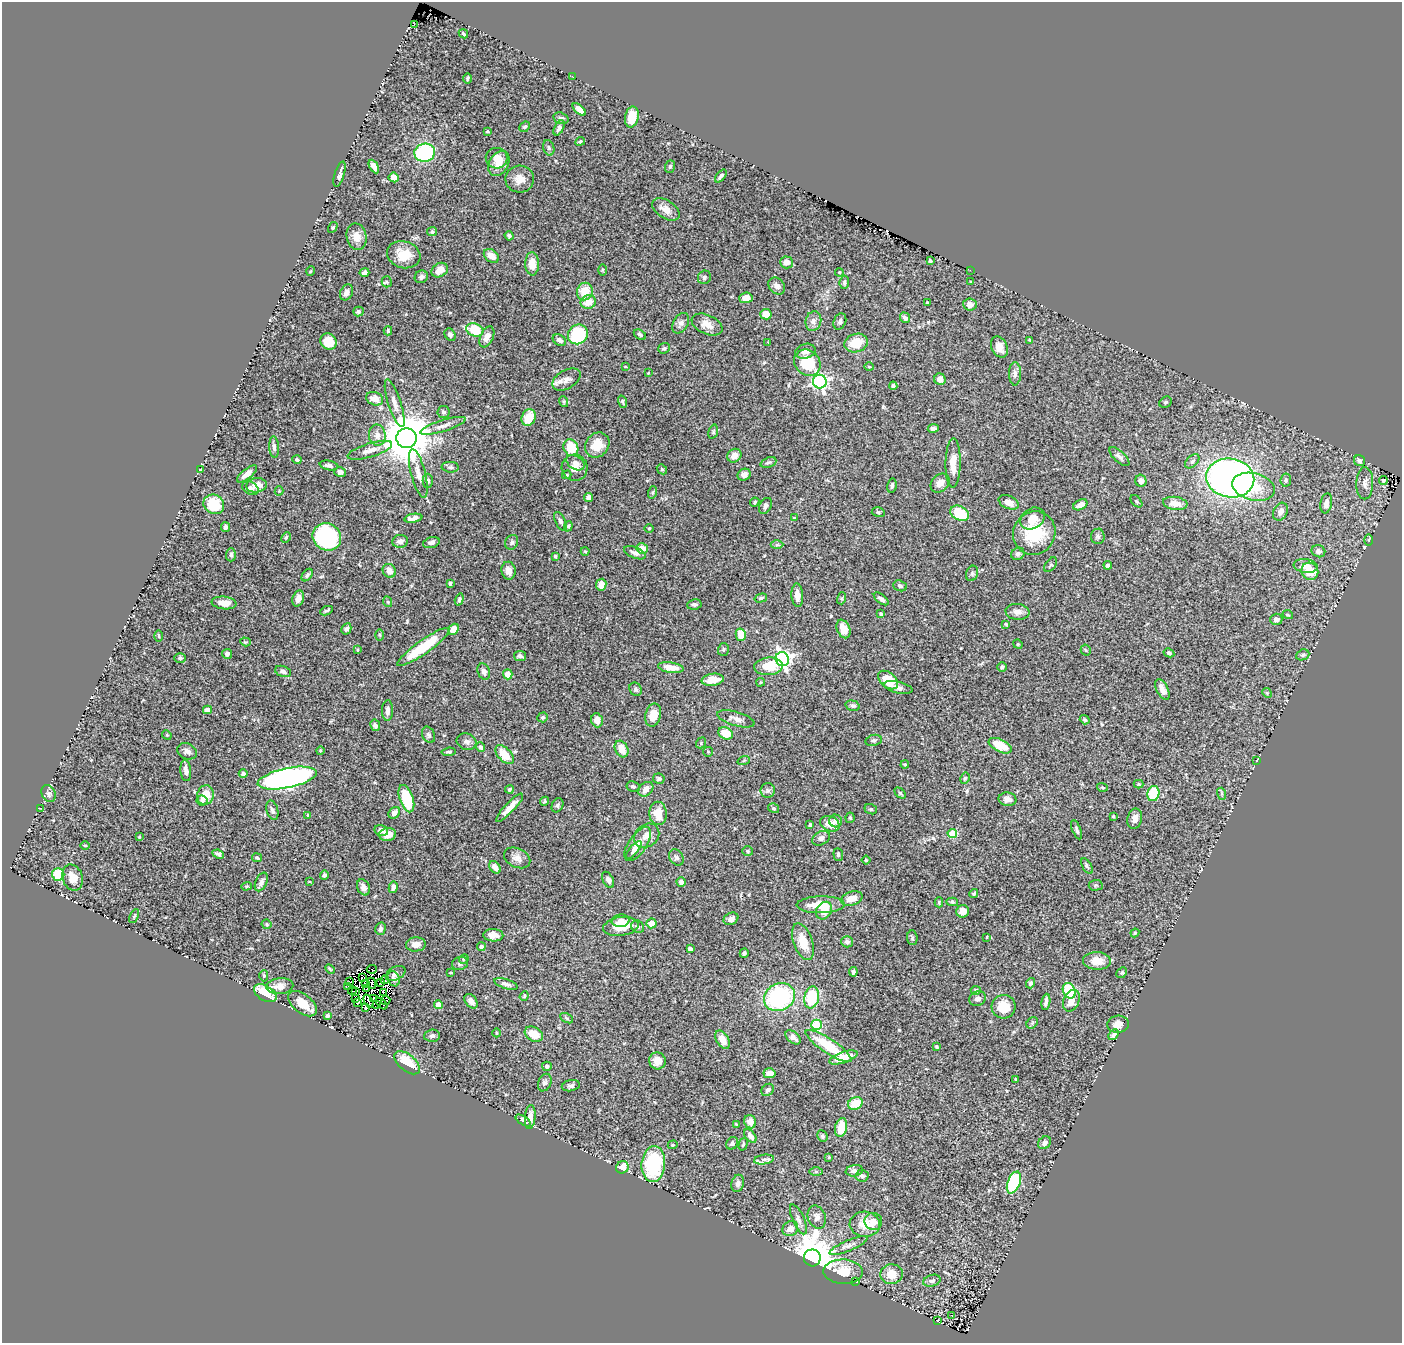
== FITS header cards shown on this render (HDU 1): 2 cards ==
NAXIS1  =                 1400
NAXIS2  =                 1341

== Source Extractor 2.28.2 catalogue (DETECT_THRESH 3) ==
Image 1400 x 1341 px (HDU 1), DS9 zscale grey, 1 PNG px = 1 image px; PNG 1404 x 1345 px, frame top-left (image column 1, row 1341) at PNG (2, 2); each listed source drawn as its Kron ellipse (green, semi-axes under 4 px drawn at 4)
Background 0.584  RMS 0.022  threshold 0.0658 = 3 sigma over >= 5 px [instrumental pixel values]
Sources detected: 449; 13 with non-positive FLUX_AUTO (blend fragments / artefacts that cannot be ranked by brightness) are neither listed nor drawn; the other 436 listed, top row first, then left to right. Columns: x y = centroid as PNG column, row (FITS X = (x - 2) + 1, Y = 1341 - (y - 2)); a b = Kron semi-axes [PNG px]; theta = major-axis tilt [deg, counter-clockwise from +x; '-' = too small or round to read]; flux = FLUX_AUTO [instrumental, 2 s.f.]
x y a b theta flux
414 24 2 2 - 27
463 34 5 3 - 1.8
573 76 3 2 - 1.4
467 78 5 3 - 1.6
579 109 8 4 -42 7
632 117 10 6 79 26
561 118 8 5 -17 3.5
525 127 6 4 41 2.2
559 128 8 4 61 4.3
487 131 3 3 - 1.3
580 141 5 3 - 2.1
549 148 8 5 -73 3.7
425 153 10 9 - 130
497 158 11 10 - 14
499 164 13 9 61 15
374 166 7 4 -61 7.6
670 166 6 4 71 2.4
339 174 13 5 73 6.9
721 176 7 4 51 4.1
394 177 5 5 - 12
520 179 14 13 - 15
666 209 15 9 -32 13
333 227 5 3 - 1.6
432 232 5 4 - 1.8
509 236 5 4 - 3.2
357 237 13 10 -77 15
404 255 17 13 -17 30
491 256 8 6 -37 14
930 261 4 3 - 3
787 262 6 6 - 9
532 264 11 7 -89 22
440 270 9 6 30 15
603 270 6 4 89 1.7
970 270 2 2 - 21
311 271 5 3 - 1.2
364 272 5 4 - 4
839 272 4 3 - 1.3
421 277 7 6 - 3.9
704 277 7 6 - 3.3
387 282 5 5 - 2
844 282 7 5 84 3.3
971 282 3 3 - 1.8
777 286 9 7 -46 6.3
347 292 8 6 62 6.4
585 292 9 8 - 29
746 298 6 5 - 13
588 302 8 6 22 17
927 302 3 3 - 1.7
970 304 6 6 - 9.7
358 312 5 5 - 3.2
766 314 6 5 - 18
905 318 5 4 - 5.2
813 321 10 7 76 7.2
840 321 8 6 68 3.9
681 323 11 7 59 6.4
707 324 16 9 -24 15
475 330 9 6 -19 54
388 331 5 3 - 2.4
578 334 10 9 - 110
450 335 6 5 - 4.1
640 335 7 4 -33 3.1
487 337 11 6 65 11
559 340 7 5 -30 5.2
1030 340 4 3 - 1.5
328 342 8 7 - 25
768 342 3 3 - 0.89
856 343 12 9 16 32
999 347 11 7 -65 14
664 348 6 5 - 2.7
805 351 10 7 16 6.8
807 363 14 12 -43 49
625 367 4 3 - 1
869 367 5 3 - 1.2
648 373 3 2 - 0.97
1015 374 12 6 90 5.8
940 379 6 5 - 11
566 380 15 9 30 9.9
820 382 7 7 - 390
893 386 4 3 - 2.7
375 399 8 6 -21 15
564 402 5 3 - 1.6
622 402 6 4 -73 2.5
1166 402 6 5 - 2.9
395 403 25 6 -72 12
443 412 6 6 - 3.7
529 417 8 6 68 30
443 426 24 5 17 11
933 428 5 3 - 3.9
713 432 7 4 73 2.2
377 435 10 8 -86 10
406 438 10 10 - 7700
597 445 13 11 48 28
274 447 11 5 -87 4.5
571 448 8 7 - 38
370 450 23 7 17 12
734 456 7 6 - 11
1119 456 12 5 -42 6.2
297 460 4 3 - 2
1192 461 8 5 45 4.2
1360 461 6 5 - 3.9
768 462 8 5 21 3.2
576 463 10 6 -31 6.3
953 463 24 7 89 20
329 465 9 4 -10 5.1
450 467 8 5 -3 3.7
575 468 13 13 - 12
201 469 3 2 - 1.3
662 469 5 4 - 1.8
340 472 6 4 -14 5.7
247 474 12 5 39 10
418 474 25 7 -76 13
567 475 5 3 - 1.6
744 475 7 6 - 6
1230 478 24 19 -8 680
1286 480 7 5 81 2.6
1383 480 4 3 - 2.2
428 481 7 5 -89 3.4
1141 481 6 5 - 6.7
940 483 10 8 45 11
1365 483 16 8 89 9.6
256 485 10 7 7 14
892 486 7 4 79 3.1
1254 487 21 13 -13 44
250 488 9 6 -28 4.7
279 491 4 4 - 1.5
653 492 6 4 72 2.2
588 498 4 4 - 6.3
1136 501 7 4 -48 2.5
755 502 5 4 - 2.3
1009 502 10 6 -25 11
1175 503 12 6 -7 12
1326 503 10 5 80 9.4
214 504 11 9 -34 47
1080 505 7 5 27 10
765 506 8 6 63 5
878 512 6 5 - 2.1
1280 512 9 7 63 7.6
960 513 10 7 -28 54
413 518 9 4 10 8.1
794 518 4 3 - 1.8
1033 518 13 10 32 16
561 521 10 5 -63 4.8
568 526 5 4 - 2.1
226 527 5 4 - 4.8
649 528 4 3 - 1.3
1034 533 22 21 - 68
1098 536 8 6 86 3.9
286 537 5 3 - 1.8
327 537 14 13 - 210
1369 540 6 4 90 1.7
400 541 8 6 10 7.6
431 542 8 5 17 4.9
512 542 7 6 - 3.5
777 545 6 4 1 2.6
642 549 5 5 - 15
585 551 4 3 - 1.3
1318 551 7 6 - 5.3
635 553 11 5 -22 6.6
1018 554 7 6 - 3.9
231 555 6 5 - 3.2
555 556 4 3 - 2.4
1050 565 8 5 55 2.7
1108 565 4 3 - 3.9
1306 566 12 7 -8 10
389 571 7 6 - 9.7
509 571 9 7 -79 11
1310 571 9 8 - 33
972 573 8 6 70 3.3
307 575 7 4 53 3.3
450 583 4 3 - 2.6
601 585 6 5 - 17
900 586 7 5 -20 3.6
797 595 12 6 -86 12
298 598 8 5 70 10
761 598 6 4 16 2.8
842 598 6 4 72 1.9
881 599 9 4 -39 5.9
459 600 6 4 72 3.3
388 602 5 3 - 1.7
224 603 12 6 -6 16
694 604 7 5 8 3.6
327 611 6 2 25 2.3
1017 612 12 8 -5 8.5
881 614 4 3 - 2.1
1288 615 5 3 - 1.4
1276 619 6 5 - 5.9
1006 624 4 3 - 1.6
346 629 6 5 - 4.6
453 629 6 4 52 16
843 629 9 6 -68 13
380 635 6 4 -89 1.7
741 635 6 5 - 24
159 636 6 4 -89 1.5
245 642 5 4 - 1.7
1018 644 5 4 - 1.7
423 647 31 7 35 67
723 649 6 5 - 2.4
357 650 3 2 - 0.98
1086 650 5 5 - 2.1
1169 653 5 4 - 3.1
227 654 5 5 - 5.6
1303 655 7 5 22 2.7
520 656 6 5 - 3.9
180 658 5 5 - 2.3
782 659 7 6 - 470
768 666 14 9 4 32
1002 667 5 4 - 2.4
671 668 13 5 -8 17
283 671 8 5 -19 5.1
484 672 8 6 -69 6.2
508 674 5 4 - 13
713 680 11 6 8 22
888 680 11 7 -41 37
760 682 4 3 - 1.6
898 687 14 5 -14 6.4
636 689 7 6 - 3.4
1162 689 11 6 -63 9.8
1267 693 5 4 - 1.9
853 706 7 5 -15 3.6
207 710 4 4 - 8.9
388 710 10 5 89 6.1
653 715 11 7 77 23
543 717 5 4 - 2.5
736 719 19 7 -17 8.9
597 720 7 5 -71 11
1085 720 5 4 - 2.8
375 725 6 5 - 5.4
725 733 7 6 - 27
167 735 5 4 - 1.6
428 735 8 6 -65 3.6
874 740 8 5 11 3.6
466 742 10 8 -17 5.8
701 743 6 4 51 1.9
1000 746 12 6 -26 33
480 747 5 4 - 3.9
621 749 9 6 -63 18
187 751 10 8 -24 6.3
320 751 4 4 - 1.8
449 752 7 4 5 2.6
708 752 5 5 - 1.6
505 755 11 6 -46 29
744 760 6 4 20 2
1257 760 4 2 - 0.93
905 764 4 3 - 1.6
186 771 10 5 -84 6.9
243 774 4 4 - 4.8
287 778 30 10 12 600
965 778 6 4 61 2.1
659 779 6 5 - 3.3
1139 784 5 4 - 1.6
633 786 6 5 - 3.2
1102 787 5 4 - 1.7
509 789 4 3 - 1.8
646 789 8 6 43 11
768 791 7 7 - 4.8
48 793 9 6 -61 4.9
900 793 6 4 -45 2.2
1153 793 8 6 77 64
1222 794 6 4 -73 2
206 795 10 8 73 24
406 799 14 6 -71 67
1007 799 9 6 -10 8.9
202 800 6 5 - 4
544 801 5 4 - 2
557 805 7 5 64 3
40 808 4 2 - 1
510 808 19 5 46 14
773 808 6 4 -33 2.5
871 809 6 5 - 2.5
272 810 10 5 -74 4.5
394 813 6 5 - 7.5
658 813 11 8 -86 22
308 815 3 3 - 2
1113 817 4 3 - 1.6
850 818 5 4 - 2
1135 819 10 7 76 10
835 821 6 6 - 5.6
830 824 10 7 -24 19
810 825 4 3 - 2
381 830 7 5 -14 7.8
1077 830 10 4 -68 3.3
952 833 5 4 - 46
388 834 8 6 9 14
647 836 13 11 40 14
139 837 4 3 - 1.1
821 838 9 6 27 6.2
638 844 20 9 56 17
85 845 4 3 - 1.3
634 850 11 4 50 4.8
748 851 5 4 - 2.6
218 854 6 3 -23 3.7
838 854 6 5 - 3.2
676 857 9 6 -54 4.1
257 858 5 3 - 2.2
517 858 14 9 -26 10
866 860 4 4 - 1.9
1087 866 9 4 -60 2.9
495 867 7 5 -51 8.9
58 874 6 6 - 51
324 875 5 4 - 3
73 878 13 10 -73 17
608 880 8 5 -62 6
261 882 10 5 65 5.6
310 882 4 2 - 1.1
681 882 5 4 - 5.5
1096 885 7 5 2 2.5
246 886 5 4 - 1.7
363 887 8 6 -65 9.4
393 887 6 4 80 6.5
974 894 4 3 - 1.8
852 898 11 6 17 16
939 902 5 4 - 2
952 902 6 4 -4 2.2
821 905 24 8 1 32
824 911 9 7 54 23
963 911 6 6 - 15
134 916 7 3 65 1.9
731 919 8 5 26 5.9
621 921 9 6 9 6.8
651 923 5 5 - 19
267 924 5 4 - 2.2
621 926 18 9 8 35
638 927 7 6 - 3.7
380 929 6 5 - 5
1135 933 4 4 - 1.6
493 935 10 6 -1 12
987 937 4 2 - 1
912 938 7 5 -84 2.7
803 942 19 9 -70 27
847 942 6 5 - 5
416 944 10 7 4 12
481 947 4 4 - 5.7
690 949 4 3 - 5.1
744 953 5 4 - 3.2
464 959 5 4 - 2
1097 961 14 9 -2 17
460 963 8 6 15 4.1
330 969 6 3 -45 1.5
372 969 5 3 - 0.69
853 972 5 3 - 3.5
396 973 10 6 28 4.9
451 973 3 2 - 1.1
1122 973 6 5 - 2.2
264 976 6 4 -90 2.3
362 978 4 2 - 5.6
393 979 8 6 -68 5.6
385 980 4 3 - 5
349 982 4 2 - 0.45
372 983 5 3 - 6.6
381 983 4 2 - 0.97
1030 983 5 4 - 3.3
365 984 2 2 - 1.5
506 984 12 4 -18 5.5
280 986 13 8 5 14
348 987 3 2 - 1.4
367 988 3 2 - 1.8
976 990 5 4 - 2
352 991 4 2 - 1.6
356 991 3 2 - 1.2
1069 991 8 6 -63 91
383 992 3 2 - 1.2
265 993 12 7 -31 46
524 996 5 4 - 1.5
779 997 16 13 27 170
812 997 11 7 79 71
374 998 2 2 - 0.24
356 999 3 2 - 5.1
978 999 8 7 - 6.1
369 1001 7 2 -63 4.5
386 1001 5 2 - 2.2
471 1001 8 5 -50 6.7
1071 1001 11 7 68 18
1046 1002 8 4 82 4.9
358 1003 3 3 - 6.5
302 1004 17 9 -38 24
376 1004 4 2 - 4.2
382 1004 7 2 -46 5.3
438 1005 4 4 - 28
1003 1007 12 11 - 29
366 1008 2 2 - 0.67
327 1016 4 4 - 2.9
566 1018 7 4 -29 2.3
1032 1023 6 5 - 2.4
1118 1024 11 8 4 11
817 1025 5 5 - 88
496 1033 4 3 - 1.3
534 1034 10 7 -29 23
1114 1035 6 4 47 4.5
432 1036 8 6 6 4.6
793 1037 9 5 -42 7.1
723 1040 10 6 -60 14
829 1046 27 7 -34 59
936 1047 4 3 - 1.7
843 1057 15 5 18 19
657 1061 8 8 - 11
407 1063 15 8 -39 40
547 1066 5 4 - 3
769 1073 6 5 - 13
1016 1079 3 3 - 1.4
545 1083 9 6 66 4.3
571 1086 9 5 11 3.9
768 1090 7 5 45 4.7
855 1103 7 6 - 28
530 1117 12 5 85 13
523 1121 9 4 -31 8.5
750 1122 7 6 - 11
736 1124 4 3 - 1.2
841 1127 9 6 79 28
750 1136 8 5 -53 8.1
822 1136 6 5 - 2.8
732 1143 7 5 48 3.8
1045 1143 7 5 48 5.7
743 1144 6 4 75 2
673 1145 5 4 - 2
829 1157 4 3 - 1.4
764 1159 10 4 8 5.1
653 1164 18 11 84 120
622 1167 6 6 - 26
816 1171 6 4 0 2.3
854 1171 8 5 10 5.6
862 1176 6 6 - 3.6
738 1183 9 6 76 6.1
1014 1183 11 6 69 110
817 1217 12 8 -68 8.2
798 1219 16 5 -66 6.3
873 1222 9 8 - 14
865 1224 15 12 -5 27
790 1229 8 7 - 11
848 1246 20 5 23 7.8
812 1258 8 8 - 5700
843 1272 19 12 -1 32
891 1274 11 10 - 21
856 1281 4 2 - 1.1
932 1281 9 5 17 4.6
952 1315 3 2 - 2.1
938 1320 3 2 - 1.5
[13 non-positive-flux detections neither listed nor drawn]